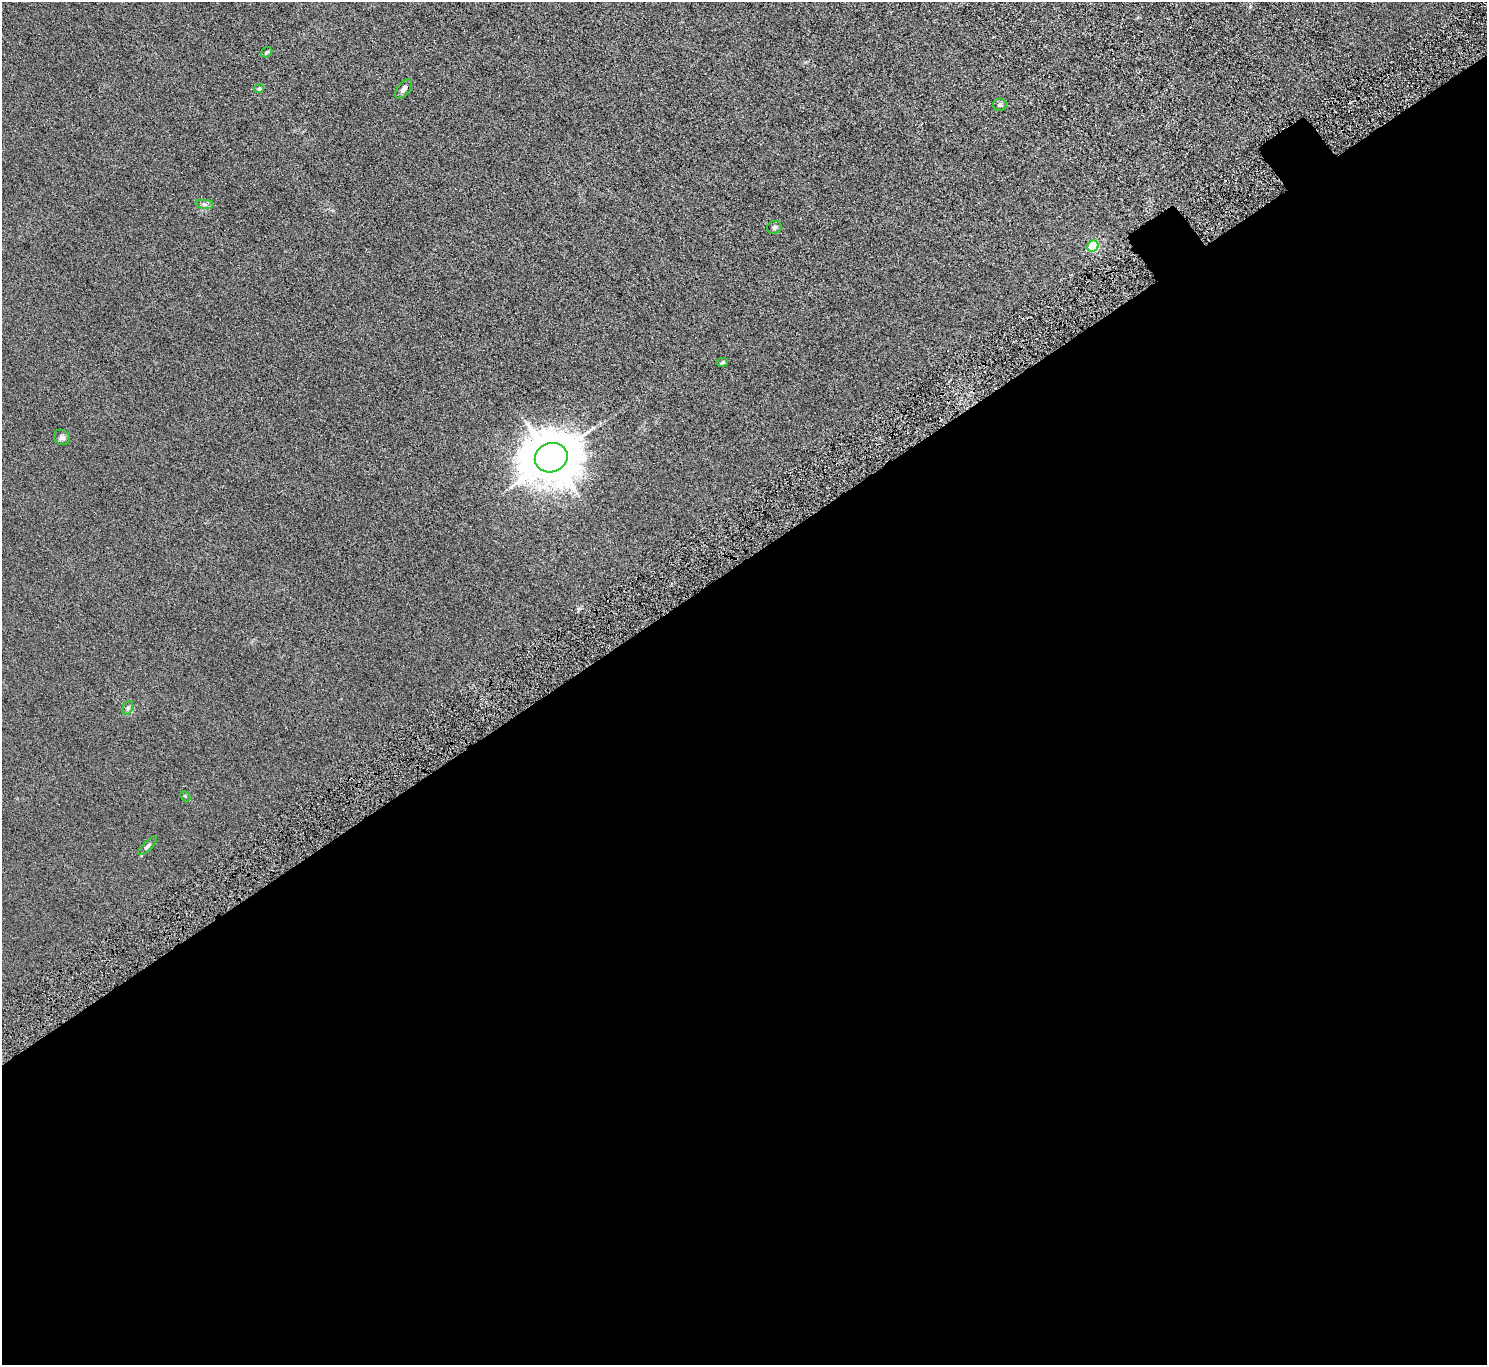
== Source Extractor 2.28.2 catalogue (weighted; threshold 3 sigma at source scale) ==
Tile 15 of 4 x 4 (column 3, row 4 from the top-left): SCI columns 3074-4558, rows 259-1621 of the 6146 x 6105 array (HDU 1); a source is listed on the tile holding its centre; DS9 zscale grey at full resolution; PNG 1489 x 1367 px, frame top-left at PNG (2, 2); each listed source drawn as its Kron ellipse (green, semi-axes under 4 px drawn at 4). Shown black and unused: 59% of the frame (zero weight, under 4 of 8 exposures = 5% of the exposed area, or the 3 px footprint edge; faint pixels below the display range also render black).
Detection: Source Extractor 2.28.2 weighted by HDU 2 'WHT'; one run over the whole footprint, this tile lists its part. Background 0.0318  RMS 0.0058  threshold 0.0239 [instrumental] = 3 sigma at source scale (4.09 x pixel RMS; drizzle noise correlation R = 1.36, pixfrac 0.8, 0.05/0.05 arcsec/px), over >= 5 px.
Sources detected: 13; all 13 listed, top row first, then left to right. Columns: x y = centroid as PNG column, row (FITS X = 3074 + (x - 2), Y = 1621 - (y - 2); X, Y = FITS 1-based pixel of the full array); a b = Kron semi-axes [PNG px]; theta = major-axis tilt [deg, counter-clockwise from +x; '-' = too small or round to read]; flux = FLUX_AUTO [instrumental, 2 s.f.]
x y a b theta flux
267 52 6 4 33 0.78
259 88 5 4 - 1.3
404 89 11 6 51 2.1
1000 105 7 6 - 1.3
205 204 9 4 -8 1.3
774 227 7 6 - 1.7
1093 246 6 5 - 51
722 362 6 3 11 0.68
62 437 8 7 - 1.6
551 458 16 14 21 2600
128 708 7 5 60 1.1
185 796 6 4 -45 0.63
148 846 12 4 45 1.3